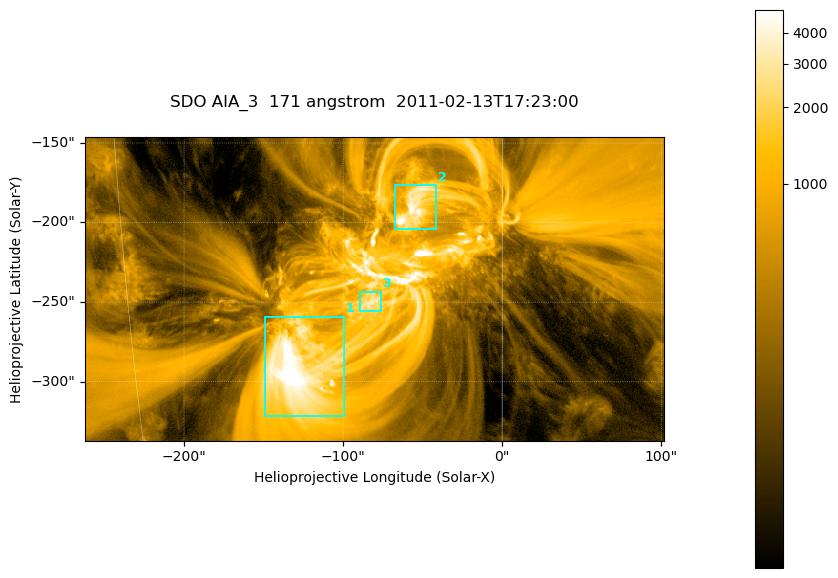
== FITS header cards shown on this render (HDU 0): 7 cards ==
TELESCOP= 'SDO     '           /
INSTRUME= 'AIA_3   '           /
WAVELNTH=                  171 /
WAVEUNIT= 'angstrom'           /
DATE-OBS= '2011-02-13T17:23:00.34' /
CTYPE1  = 'HPLN-TAN'           /
CTYPE2  = 'HPLT-TAN'           /

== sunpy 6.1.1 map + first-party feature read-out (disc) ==
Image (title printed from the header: SDO AIA_3  171 angstrom  2011-02-13T17:23:00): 607 x 318 px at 0.599 arcsec/px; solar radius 972 arcsec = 1622 px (partial field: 2.3% of the solar disc is inside the frame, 100% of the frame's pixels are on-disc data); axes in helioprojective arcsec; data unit not stated in the header (colour bar unlabelled)
Pointing: header CRPIX1/2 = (2056.06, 2043.72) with CRVAL1/2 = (0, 0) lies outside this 607 x 318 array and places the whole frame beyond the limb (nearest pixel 1.39 R_sun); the SolarSoft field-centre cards XCEN/YCEN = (-80.09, -241.8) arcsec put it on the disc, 1315 arcsec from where CRPIX/CRVAL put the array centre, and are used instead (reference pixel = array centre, CRVAL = XCEN/YCEN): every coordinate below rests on XCEN/YCEN
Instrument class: DISC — disc imager (sunpy class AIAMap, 171 A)
Bright regions (active regions / flare kernels): reference = the on-disc median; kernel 5 px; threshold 5 sigma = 1801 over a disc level ~355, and >= 1.15x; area >= 193 px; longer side >= 4 px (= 2.4 arcsec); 3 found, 3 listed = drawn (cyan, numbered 1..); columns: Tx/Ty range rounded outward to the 2 arcsec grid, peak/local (2 s.f.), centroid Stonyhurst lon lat
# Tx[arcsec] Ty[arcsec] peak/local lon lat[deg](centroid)
1 -150..-98 -322..-258 18 -8 -24
2 -68..-40 -204..-176 15 -3 -18
3 -90..-76 -256..-242 8.9 -5 -22